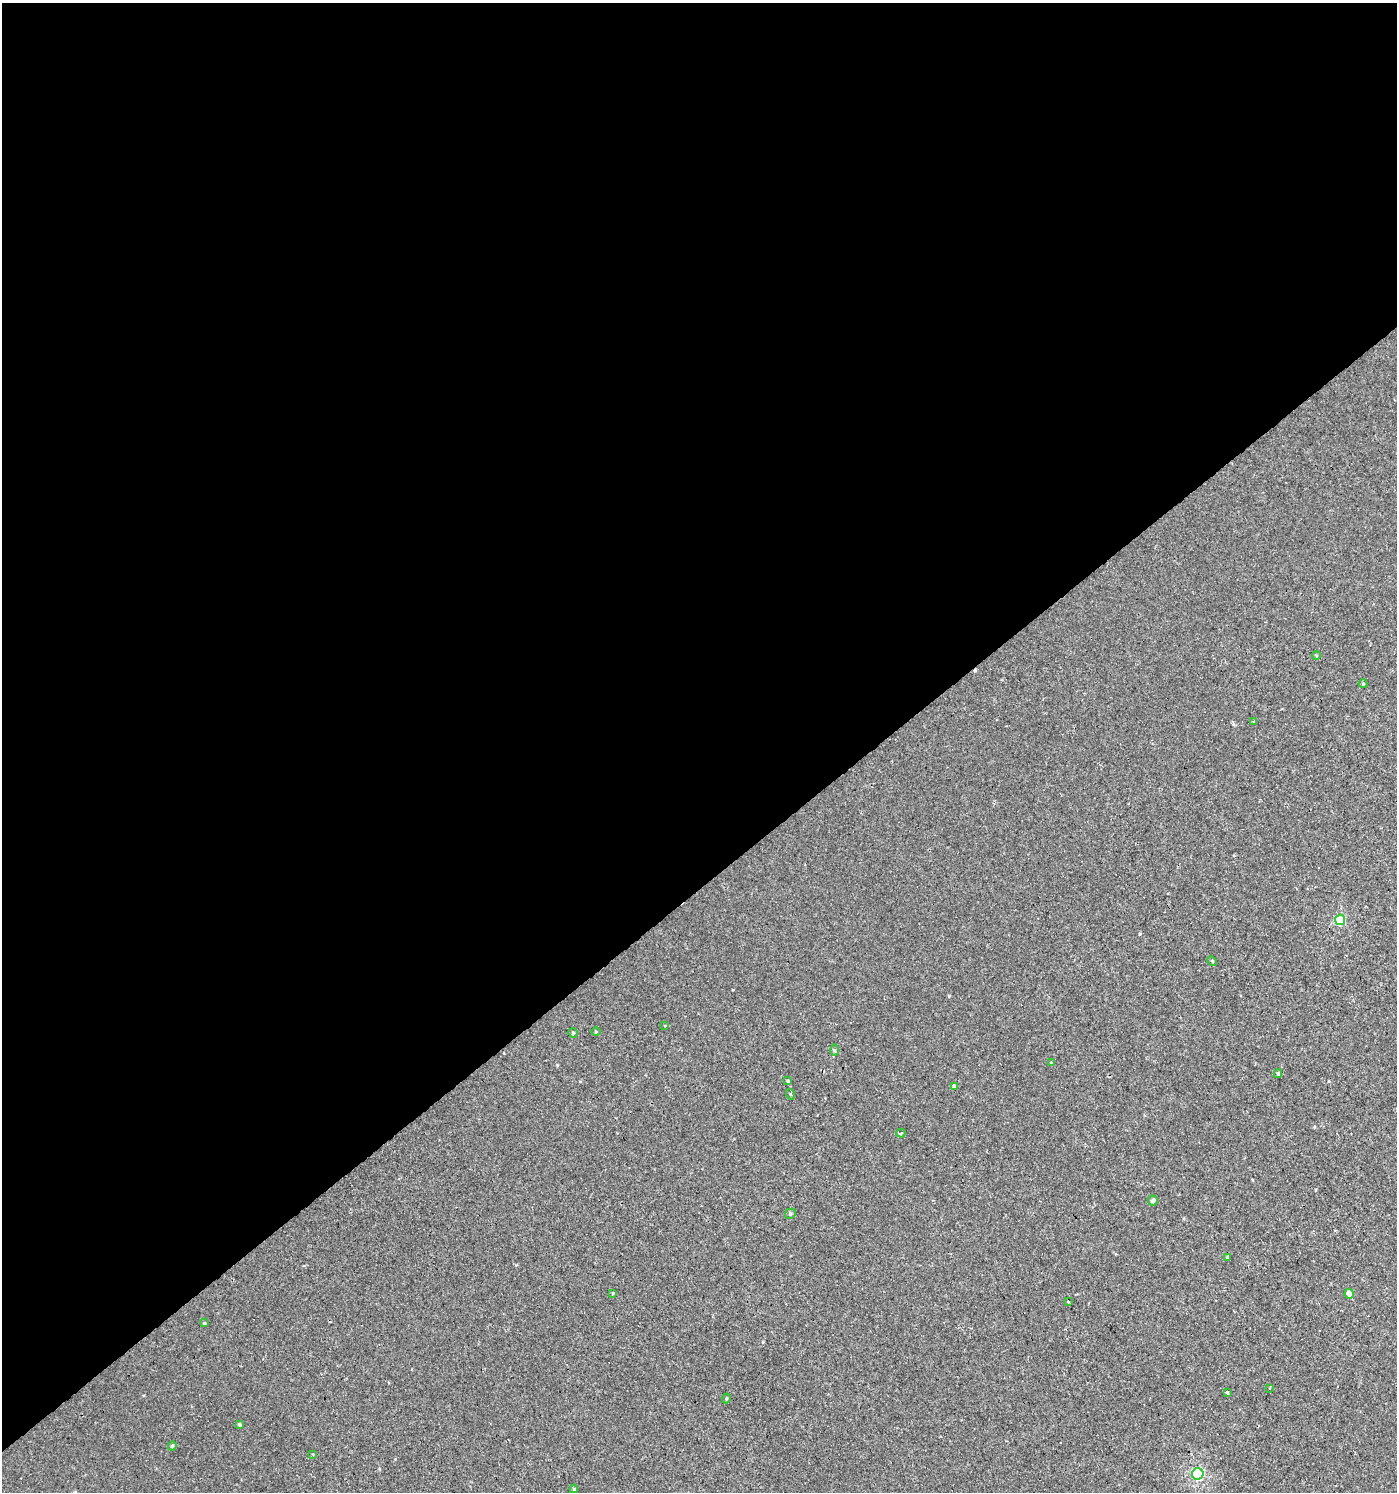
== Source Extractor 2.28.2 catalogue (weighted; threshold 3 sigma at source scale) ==
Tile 2 of 4 x 4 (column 2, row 1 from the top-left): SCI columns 1585-2979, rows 4469-5958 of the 5895 x 5959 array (HDU 1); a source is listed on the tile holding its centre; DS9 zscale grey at full resolution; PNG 1399 x 1494 px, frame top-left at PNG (2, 3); each listed source drawn as its Kron ellipse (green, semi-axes under 4 px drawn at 4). Shown black and unused: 60% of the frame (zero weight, under 2 of 3 exposures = <1% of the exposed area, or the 3 px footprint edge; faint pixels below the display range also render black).
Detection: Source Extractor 2.28.2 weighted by HDU 2 'WHT'; one run over the whole footprint, this tile lists its part. Background 3.40e-04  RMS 0.0038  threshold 0.0173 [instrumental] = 3 sigma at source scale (4.5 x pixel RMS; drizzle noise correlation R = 1.50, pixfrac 1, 0.0396/0.0396 arcsec/px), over >= 5 px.
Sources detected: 35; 5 cosmic-ray / hot-pixel residue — neither listed nor drawn; the other 30 listed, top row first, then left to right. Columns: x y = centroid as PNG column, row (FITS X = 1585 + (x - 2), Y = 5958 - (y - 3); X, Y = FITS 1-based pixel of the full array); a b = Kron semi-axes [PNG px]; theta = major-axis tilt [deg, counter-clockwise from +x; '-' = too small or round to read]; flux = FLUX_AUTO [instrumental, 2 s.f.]
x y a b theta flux
1316 655 4 3 - 0.37
1363 684 4 4 - 0.41
1254 721 3 3 - 2.6
1340 920 5 5 - 23
1212 961 5 4 - 0.48
665 1026 4 2 - 0.24
596 1032 5 3 - 0.37
573 1033 4 4 - 0.72
835 1050 6 4 -89 0.57
1051 1063 4 4 - 0.43
1278 1073 4 3 - 0.54
788 1081 3 3 - 0.45
954 1087 3 3 - 8
790 1094 5 3 - 0.37
901 1133 4 4 - 0.83
1153 1200 5 4 - 1.8
790 1214 5 5 - 0.93
1227 1257 3 3 - 0.34
613 1293 3 3 - 0.29
1349 1294 5 4 - 6.3
1068 1301 3 3 - 1.1
204 1323 4 4 - 0.38
1269 1388 3 2 - 0.3
1227 1392 4 3 - 1.3
726 1398 5 4 - 0.53
239 1424 4 3 - 0.66
172 1446 4 4 - 0.57
313 1454 4 4 - 0.34
1198 1474 6 5 - 41
574 1489 4 4 - 0.53
Unlisted compact peaks at least as high as the median listed source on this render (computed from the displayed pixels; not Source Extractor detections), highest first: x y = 1140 934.